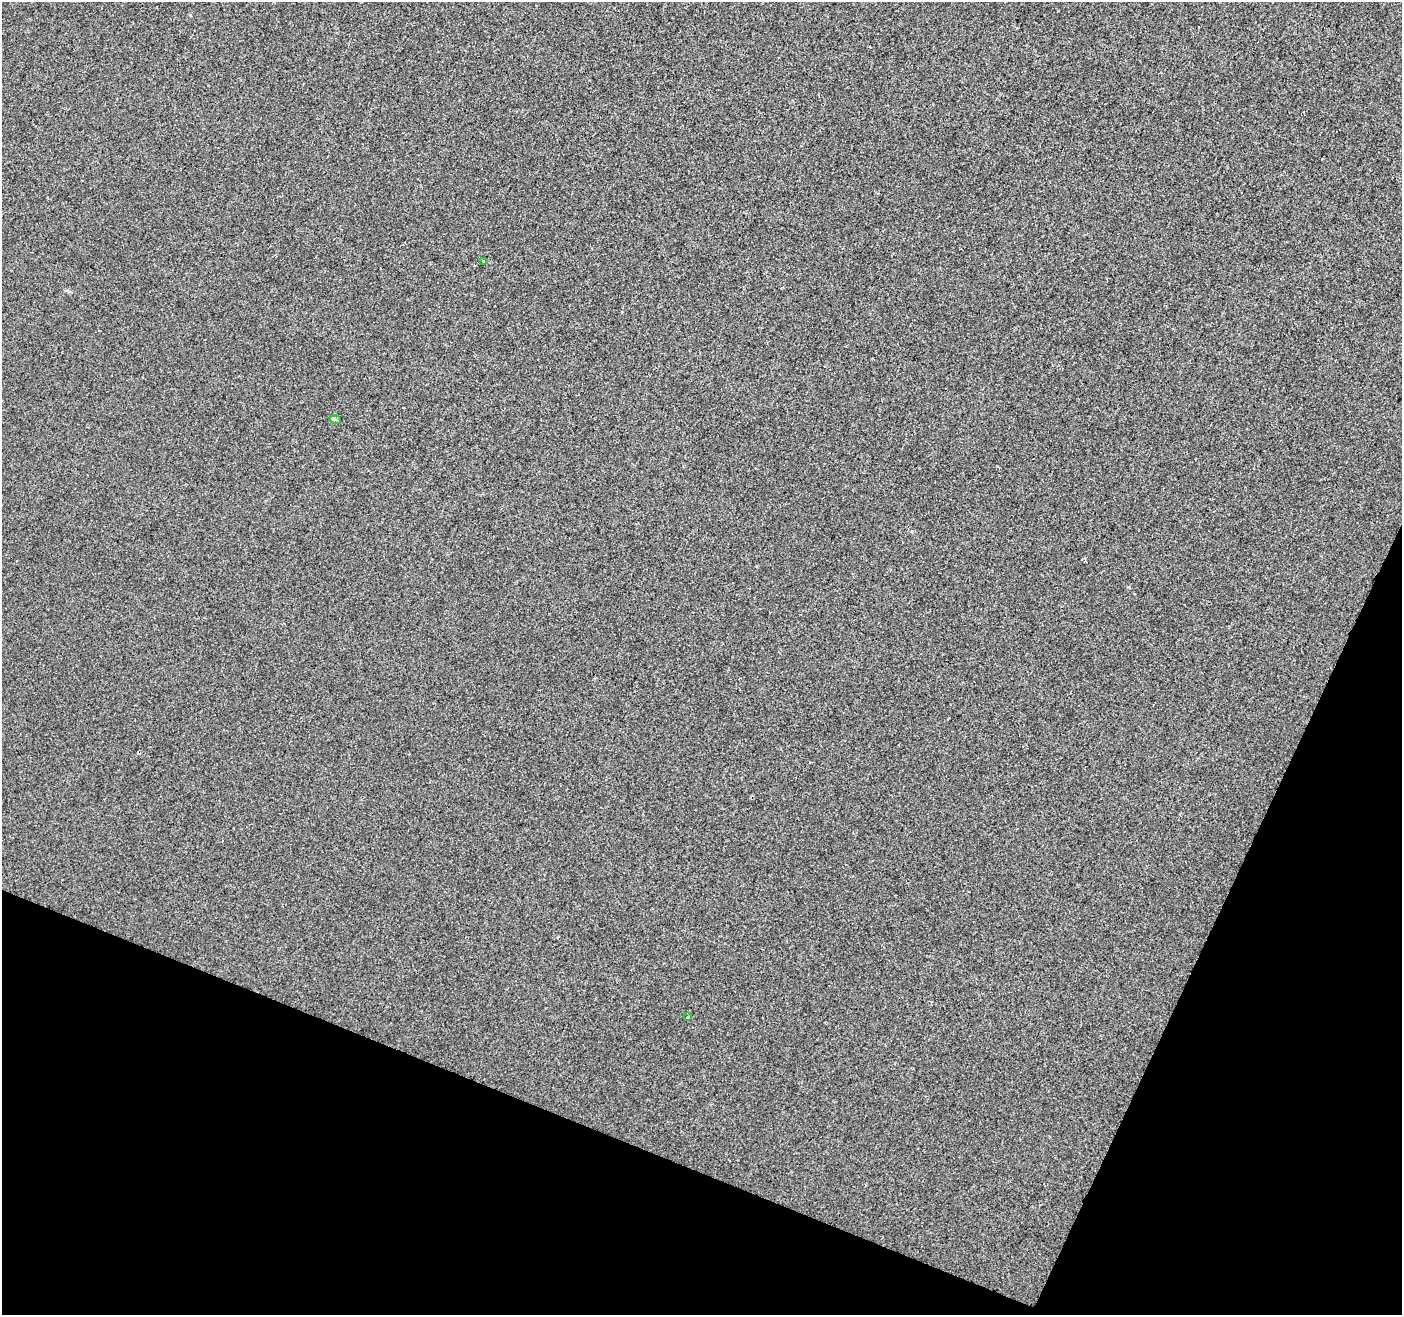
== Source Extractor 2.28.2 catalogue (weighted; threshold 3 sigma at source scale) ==
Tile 15 of 4 x 4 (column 3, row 4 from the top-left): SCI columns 2801-4200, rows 208-1520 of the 5607 x 5732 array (HDU 1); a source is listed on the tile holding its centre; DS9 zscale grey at full resolution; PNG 1404 x 1317 px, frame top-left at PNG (2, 2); each listed source drawn as its Kron ellipse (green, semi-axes under 4 px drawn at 4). Shown black and unused: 20% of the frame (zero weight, under 2 of 3 exposures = <1% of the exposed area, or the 3 px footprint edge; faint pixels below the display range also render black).
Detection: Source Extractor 2.28.2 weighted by HDU 2 'WHT'; one run over the whole footprint, this tile lists its part. Background 1.08e-04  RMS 0.0042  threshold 0.0188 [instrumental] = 3 sigma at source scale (4.5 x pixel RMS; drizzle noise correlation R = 1.50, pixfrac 1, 0.0396/0.0396 arcsec/px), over >= 5 px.
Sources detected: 3; all 3 listed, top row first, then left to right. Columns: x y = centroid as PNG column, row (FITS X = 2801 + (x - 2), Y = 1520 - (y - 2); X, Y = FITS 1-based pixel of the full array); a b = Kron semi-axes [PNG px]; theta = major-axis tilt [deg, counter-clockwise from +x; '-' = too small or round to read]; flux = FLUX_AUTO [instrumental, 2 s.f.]
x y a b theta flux
483 261 3 2 - 0.45
335 420 6 3 -16 0.69
688 1017 3 3 - 0.52